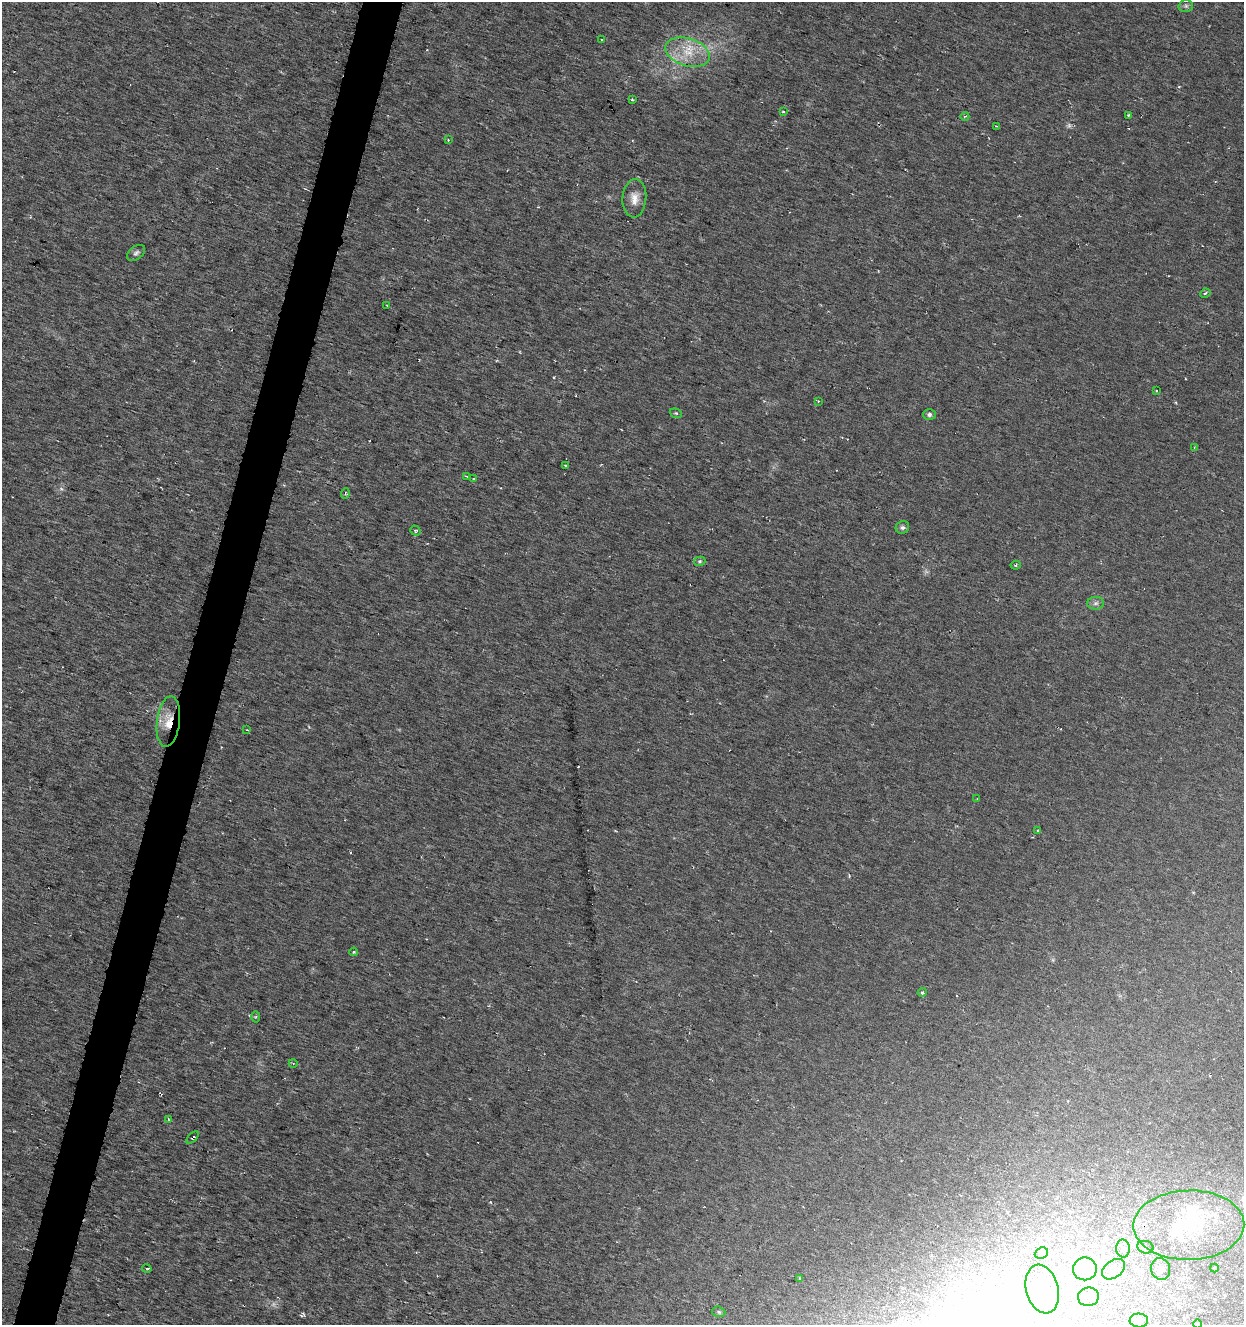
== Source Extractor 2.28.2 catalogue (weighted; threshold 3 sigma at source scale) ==
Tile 7 of 4 x 4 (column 3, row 2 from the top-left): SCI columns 2701-3942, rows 2652-3974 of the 5463 x 5298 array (HDU 1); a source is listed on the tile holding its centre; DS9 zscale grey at full resolution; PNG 1246 x 1327 px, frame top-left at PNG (2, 2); each listed source drawn as its Kron ellipse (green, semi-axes under 4 px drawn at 4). Shown black and unused: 3% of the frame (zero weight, under 3 of 6 exposures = <1% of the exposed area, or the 3 px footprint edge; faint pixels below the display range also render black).
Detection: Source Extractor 2.28.2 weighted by HDU 2 'WHT'; one run over the whole footprint, this tile lists its part. Background 0.00669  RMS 0.0034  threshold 0.0139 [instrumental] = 3 sigma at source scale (4.09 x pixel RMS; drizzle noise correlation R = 1.36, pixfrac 0.8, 0.0396/0.0396 arcsec/px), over >= 5 px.
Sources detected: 72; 6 too faint to see at this stretch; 8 inside a brighter object's white glare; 3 cosmic-ray / hot-pixel residue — neither listed nor drawn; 3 inside a brighter listed object's ellipse — not listed separately; the other 52 listed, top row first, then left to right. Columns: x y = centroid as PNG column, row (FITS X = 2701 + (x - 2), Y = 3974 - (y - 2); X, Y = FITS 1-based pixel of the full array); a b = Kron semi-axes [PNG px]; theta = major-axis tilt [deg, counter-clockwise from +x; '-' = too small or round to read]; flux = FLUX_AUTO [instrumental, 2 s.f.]
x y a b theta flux
1186 6 7 6 - 0.76
602 40 4 3 - 0.38
688 52 23 14 -18 8.4
632 100 4 3 - 0.4
783 111 4 3 - 0.26
1128 115 4 3 - 0.38
965 116 4 3 - 0.34
996 126 4 2 - 0.3
448 140 3 3 - 0.27
634 198 19 12 86 3.6
136 253 10 6 36 0.96
1205 293 5 3 - 0.51
387 305 3 2 - 0.21
1157 391 3 2 - 0.52
818 401 3 3 - 0.33
676 413 6 4 -20 0.4
929 414 6 5 - 0.82
1194 447 4 3 - 0.36
565 465 3 2 - 0.36
466 476 4 2 - 0.29
473 479 3 3 - 0.4
345 493 5 3 - 0.37
902 527 7 6 - 0.93
415 530 5 4 - 0.47
700 561 6 4 15 0.5
1016 565 5 4 - 0.43
1096 603 8 6 1 0.97
168 721 25 11 83 6.4
247 730 3 2 - 0.21
977 799 3 3 - 0.21
1038 830 4 2 - 0.29
354 952 4 3 - 0.4
922 992 4 4 - 0.45
256 1017 5 3 - 0.37
293 1063 4 3 - 0.27
168 1119 4 2 - 0.23
193 1138 7 3 45 0.4
1189 1225 55 35 1 32
1145 1247 8 6 -14 0.9
1123 1248 9 7 -88 1.4
1041 1253 7 5 23 0.62
1214 1268 4 4 - 0.29
147 1269 5 3 - 0.41
1085 1269 12 11 - 3.9
1114 1269 13 8 38 2.5
1161 1269 11 9 -77 2.4
799 1278 3 3 - 0.29
1042 1289 25 16 -76 8.3
1088 1297 10 9 - 2.3
719 1312 7 5 -17 0.52
1139 1320 9 7 -2 0.96
1198 1324 4 3 - 0.24
Overlapping masked pixels (flux is a lower limit): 1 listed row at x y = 168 721
Isophote crosses this tile's border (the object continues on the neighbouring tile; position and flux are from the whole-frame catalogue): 1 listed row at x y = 1198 1324
Unlisted compact peaks at least as high as the median listed source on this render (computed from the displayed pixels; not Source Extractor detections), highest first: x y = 490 1202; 304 1315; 1179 87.